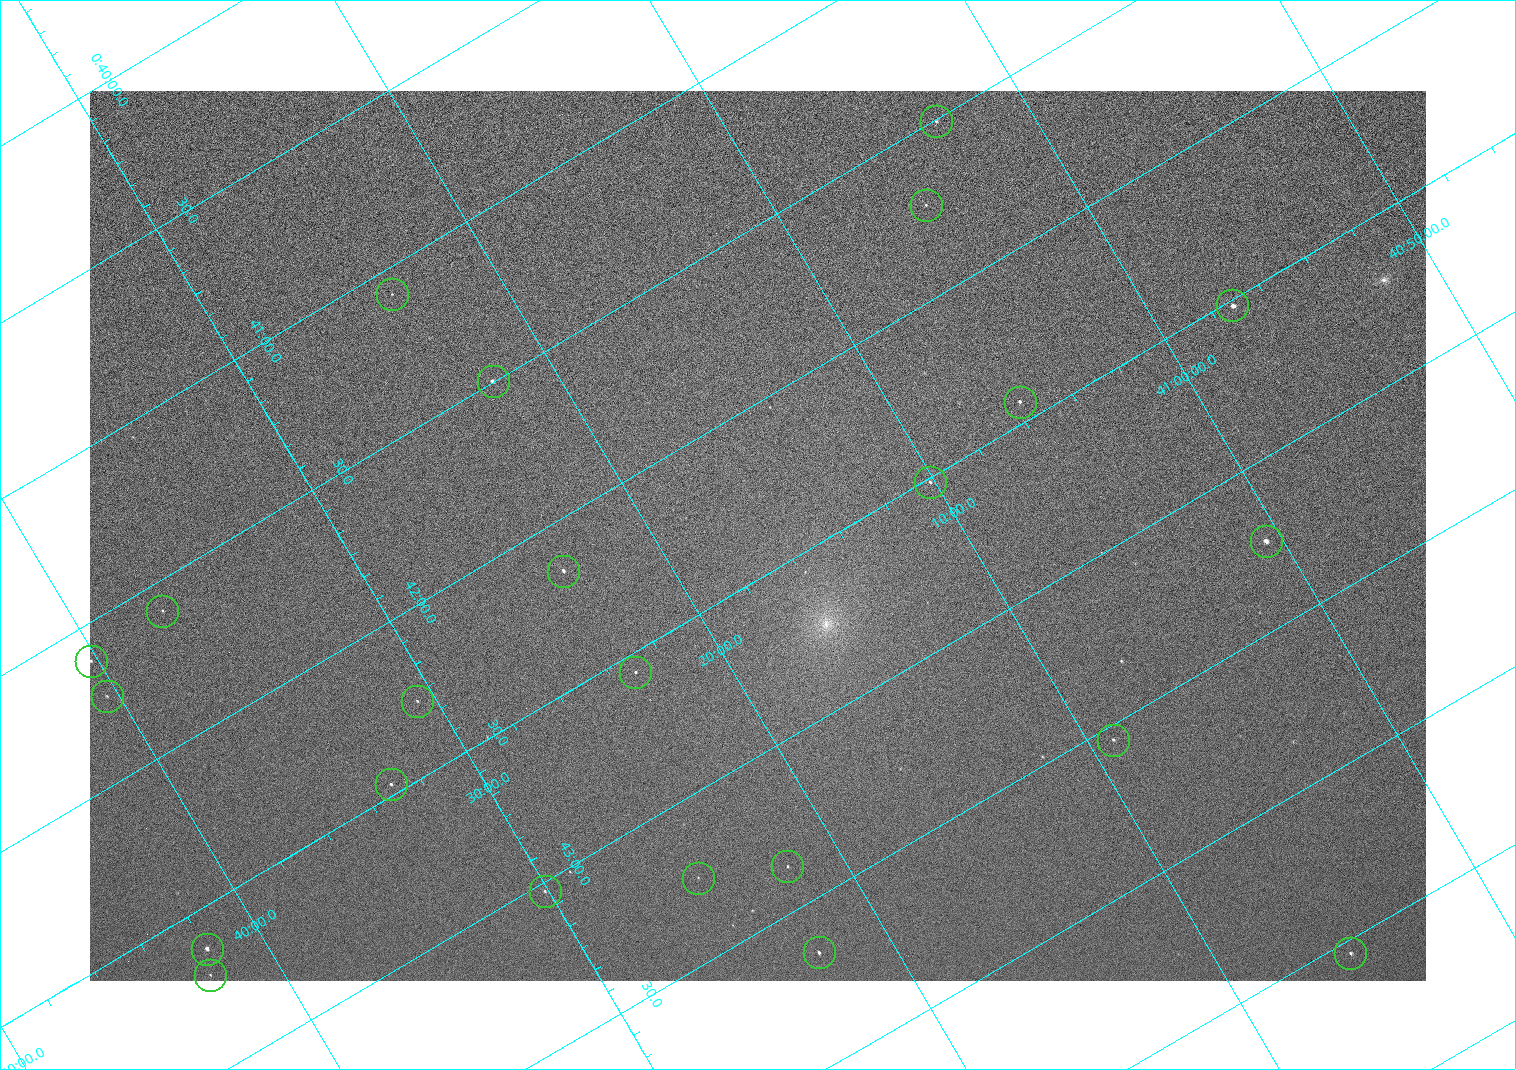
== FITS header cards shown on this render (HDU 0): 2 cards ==
NAXIS1  =                 1336 / length of data axis 1
NAXIS2  =                  890 / length of data axis 2

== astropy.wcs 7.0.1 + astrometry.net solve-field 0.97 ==
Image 1336 x 890 px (HDU 0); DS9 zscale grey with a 90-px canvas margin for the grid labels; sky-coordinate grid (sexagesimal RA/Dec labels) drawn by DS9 from the SOLVED WCS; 23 Tycho-2 reference stars matched to detected sources circled (green)
Header WCS: none
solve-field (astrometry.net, Tycho-2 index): SOLVED blind (the file carries no WCS)
Solved WCS: RA---TAN-SIP/DEC--TAN-SIP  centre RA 00:42:23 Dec +41:17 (10.59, +41.28 deg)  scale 2.22 arcsec/px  FOV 49.4' x 32.9'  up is -121 deg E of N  parity normal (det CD < 0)
(file carries no celestial WCS; the grid is the blind solution)
Tycho-2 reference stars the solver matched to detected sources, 23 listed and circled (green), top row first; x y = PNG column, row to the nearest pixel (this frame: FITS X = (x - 90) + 1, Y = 890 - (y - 91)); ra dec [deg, ICRS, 3 dp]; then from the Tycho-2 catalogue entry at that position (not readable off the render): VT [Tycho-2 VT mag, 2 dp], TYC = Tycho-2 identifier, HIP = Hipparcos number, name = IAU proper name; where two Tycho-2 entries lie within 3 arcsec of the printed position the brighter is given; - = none
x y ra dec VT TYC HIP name
936 121 10.377 +41.053 11.36 2801-2079-1 - -
926 205 10.431 +41.085 11.65 2801-2062-1 - -
392 294 10.270 +41.396 11.86 2805-219-1 - -
1232 305 10.629 +40.954 9.37 2801-2009-1 3333 -
493 381 10.374 +41.370 10.16 2805-213-1 - -
1020 402 10.609 +41.097 10.73 2801-2063-1 - -
930 482 10.628 +41.169 11.22 2801-2073-1 - -
1266 541 10.809 +41.009 9.29 2801-2078-1 - -
563 571 10.538 +41.392 10.59 2805-2135-1 - -
162 611 10.397 +41.617 11.40 2805-1201-1 - -
91 661 10.403 +41.671 11.00 2805-218-1 - -
635 672 10.639 +41.386 11.36 2805-2208-1 - -
107 696 10.434 +41.673 11.25 2805-1332-1 - -
417 701 10.568 +41.510 11.29 2805-2124-1 - -
1113 740 10.886 +41.153 10.99 2801-2037-1 - -
391 784 10.616 +41.550 10.67 2805-2192-1 - -
787 866 10.840 +41.365 11.39 2805-2131-2 - -
698 878 10.811 +41.416 11.59 2805-2157-1 - -
545 891 10.757 +41.502 11.21 2805-2136-1 - -
207 949 10.656 +41.699 9.58 2805-789-1 - -
819 952 10.914 +41.376 10.74 2805-2142-1 - -
1350 953 11.135 +41.093 10.71 2801-1503-1 - -
210 975 10.676 +41.706 11.29 2805-1943-1 - -